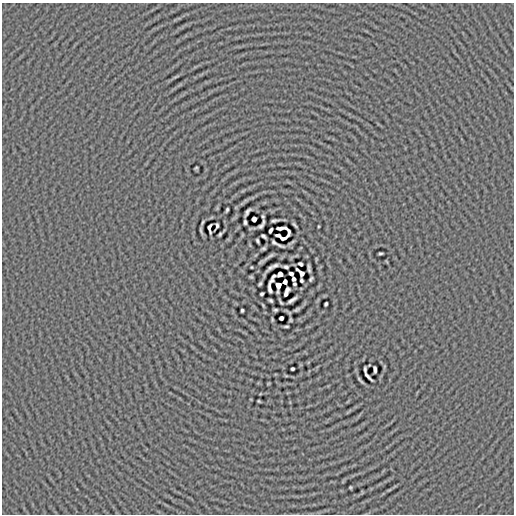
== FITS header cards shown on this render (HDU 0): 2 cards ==
NAXIS1  =                  512
NAXIS2  =                  512

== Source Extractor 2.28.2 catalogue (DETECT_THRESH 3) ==
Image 512 x 512 px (HDU 0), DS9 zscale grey, 1 PNG px = 1 image px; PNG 516 x 516 px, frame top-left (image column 1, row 512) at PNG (2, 3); no overlay
Background -8.13e-05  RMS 0.0052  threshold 0.0156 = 3 sigma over >= 5 px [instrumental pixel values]
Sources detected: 74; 2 with non-positive FLUX_AUTO (blend fragments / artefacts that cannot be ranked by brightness) are not listed; the other 72 listed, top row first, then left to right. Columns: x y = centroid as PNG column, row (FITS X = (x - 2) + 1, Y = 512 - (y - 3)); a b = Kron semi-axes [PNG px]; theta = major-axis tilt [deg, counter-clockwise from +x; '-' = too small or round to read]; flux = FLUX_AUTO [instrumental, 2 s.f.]
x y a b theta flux
176 77 11 3 18 0.52
196 168 3 3 - 0.38
227 210 4 3 - 0.54
247 212 9 3 53 0.93
263 216 4 2 - 0.46
254 219 4 4 - 1.4
274 221 7 3 10 0.78
203 222 5 2 - 0.42
245 222 4 3 - 0.66
263 222 4 2 - 0.47
295 225 6 2 -50 0.58
217 226 6 3 78 0.35
261 226 6 3 33 0.75
318 226 3 2 - 0.28
209 227 6 3 65 0.31
280 228 10 3 4 0.46
270 230 5 3 - 0.9
201 231 7 2 -75 0.54
210 232 4 2 - 0.36
289 232 8 3 89 0.14
220 234 4 3 - 0.49
278 235 6 3 -19 0.46
263 236 5 3 - 0.61
283 238 6 3 16 0.41
257 241 5 3 - 0.56
293 241 5 3 - 0.36
274 242 6 3 -38 0.52
280 245 8 2 -21 0.73
263 248 4 3 - 0.55
380 253 4 3 - 0.51
269 256 13 2 34 1.1
300 264 4 3 - 0.62
275 265 6 3 16 0.84
251 267 3 2 - 0.28
286 267 5 3 - 0.67
270 268 8 3 44 0.92
309 270 4 3 - 0.6
301 272 9 4 -44 0.08
280 274 5 4 - 1.1
291 274 4 3 - 0.84
251 277 3 2 - 0.39
294 279 4 3 - 0.93
311 279 5 3 - 0.51
301 281 4 3 - 0.48
285 282 4 4 - 1.7
260 284 4 3 - 0.52
294 284 3 3 - 0.36
270 289 9 3 -76 0.63
287 289 5 3 - 0.57
262 294 4 3 - 0.56
286 294 7 4 60 0.14
270 300 5 3 - 0.58
292 300 10 3 34 1.2
281 302 6 2 -56 0.5
326 304 4 3 - 0.52
263 305 4 2 - 0.33
242 310 4 3 - 0.54
275 310 4 3 - 0.54
297 310 5 3 - 0.61
281 318 4 4 - 0.88
272 319 6 3 -89 0.35
290 320 4 3 - 0.42
286 326 4 2 - 0.51
292 369 3 3 - 0.57
365 369 6 3 -87 0.5
375 369 7 3 -86 0.75
286 376 6 3 -19 0.28
367 376 11 2 -44 0.73
360 380 8 2 -45 0.62
268 384 4 2 - 0.3
259 401 3 2 - 0.37
350 487 3 3 - 0.39
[2 non-positive-flux detections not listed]